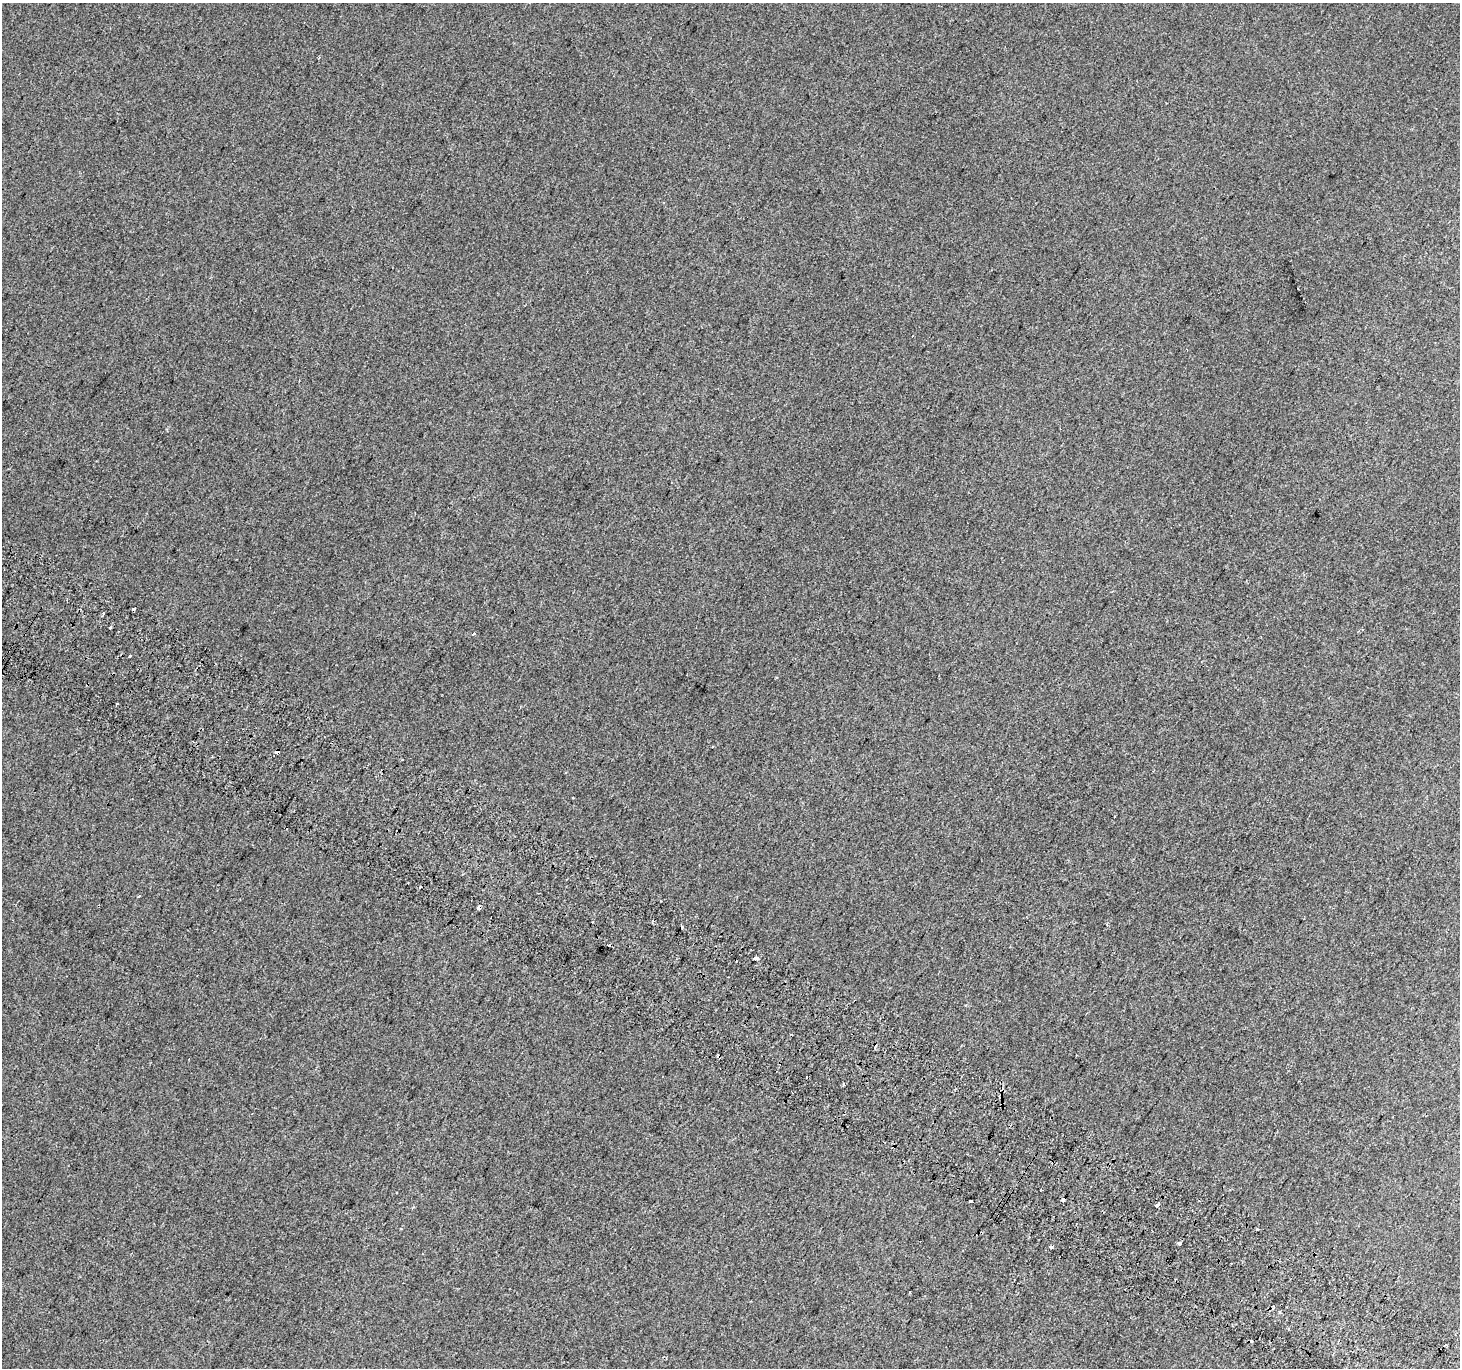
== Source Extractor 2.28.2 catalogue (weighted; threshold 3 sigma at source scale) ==
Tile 6 of 4 x 4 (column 2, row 2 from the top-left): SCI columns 1489-2946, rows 3030-4395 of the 5886 x 5993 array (HDU 1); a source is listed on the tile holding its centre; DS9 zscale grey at full resolution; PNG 1462 x 1370 px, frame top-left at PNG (2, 3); no overlay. Shown black and unused: <1% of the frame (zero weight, under 2 of 3 exposures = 2% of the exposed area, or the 3 px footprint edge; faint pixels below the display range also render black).
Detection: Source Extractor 2.28.2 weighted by HDU 2 'WHT'; one run over the whole footprint, this tile lists its part. Background 0.00147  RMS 0.0073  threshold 0.0329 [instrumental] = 3 sigma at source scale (4.5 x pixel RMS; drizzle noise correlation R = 1.50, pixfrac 1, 0.0396/0.0396 arcsec/px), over >= 5 px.
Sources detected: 29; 11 cosmic-ray / hot-pixel residue — not listed; the other 18 listed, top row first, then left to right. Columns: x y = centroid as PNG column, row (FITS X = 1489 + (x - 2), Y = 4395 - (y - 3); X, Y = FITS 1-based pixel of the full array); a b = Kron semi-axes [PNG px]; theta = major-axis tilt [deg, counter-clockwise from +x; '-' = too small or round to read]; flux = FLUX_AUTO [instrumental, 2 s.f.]
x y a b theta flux
110 628 3 3 - 4.1
473 634 3 3 - 11
130 656 3 3 - 2.3
117 704 3 3 - 0.99
277 751 4 3 - 16
420 887 3 3 - 1.8
139 896 3 3 - 1.4
479 908 4 3 - 4.8
1107 924 3 2 - 0.59
755 958 4 3 - 6.2
843 1084 4 3 - 0.88
1063 1199 4 3 - 5.2
971 1201 3 3 - 3.4
1157 1205 4 3 - 1.7
1179 1243 4 3 - 5.9
1051 1246 3 3 - 7.8
1279 1312 4 3 - 0.97
1445 1345 4 3 - 1.7
Overlapping masked pixels (flux is a lower limit): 3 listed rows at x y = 277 751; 479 908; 1063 1199